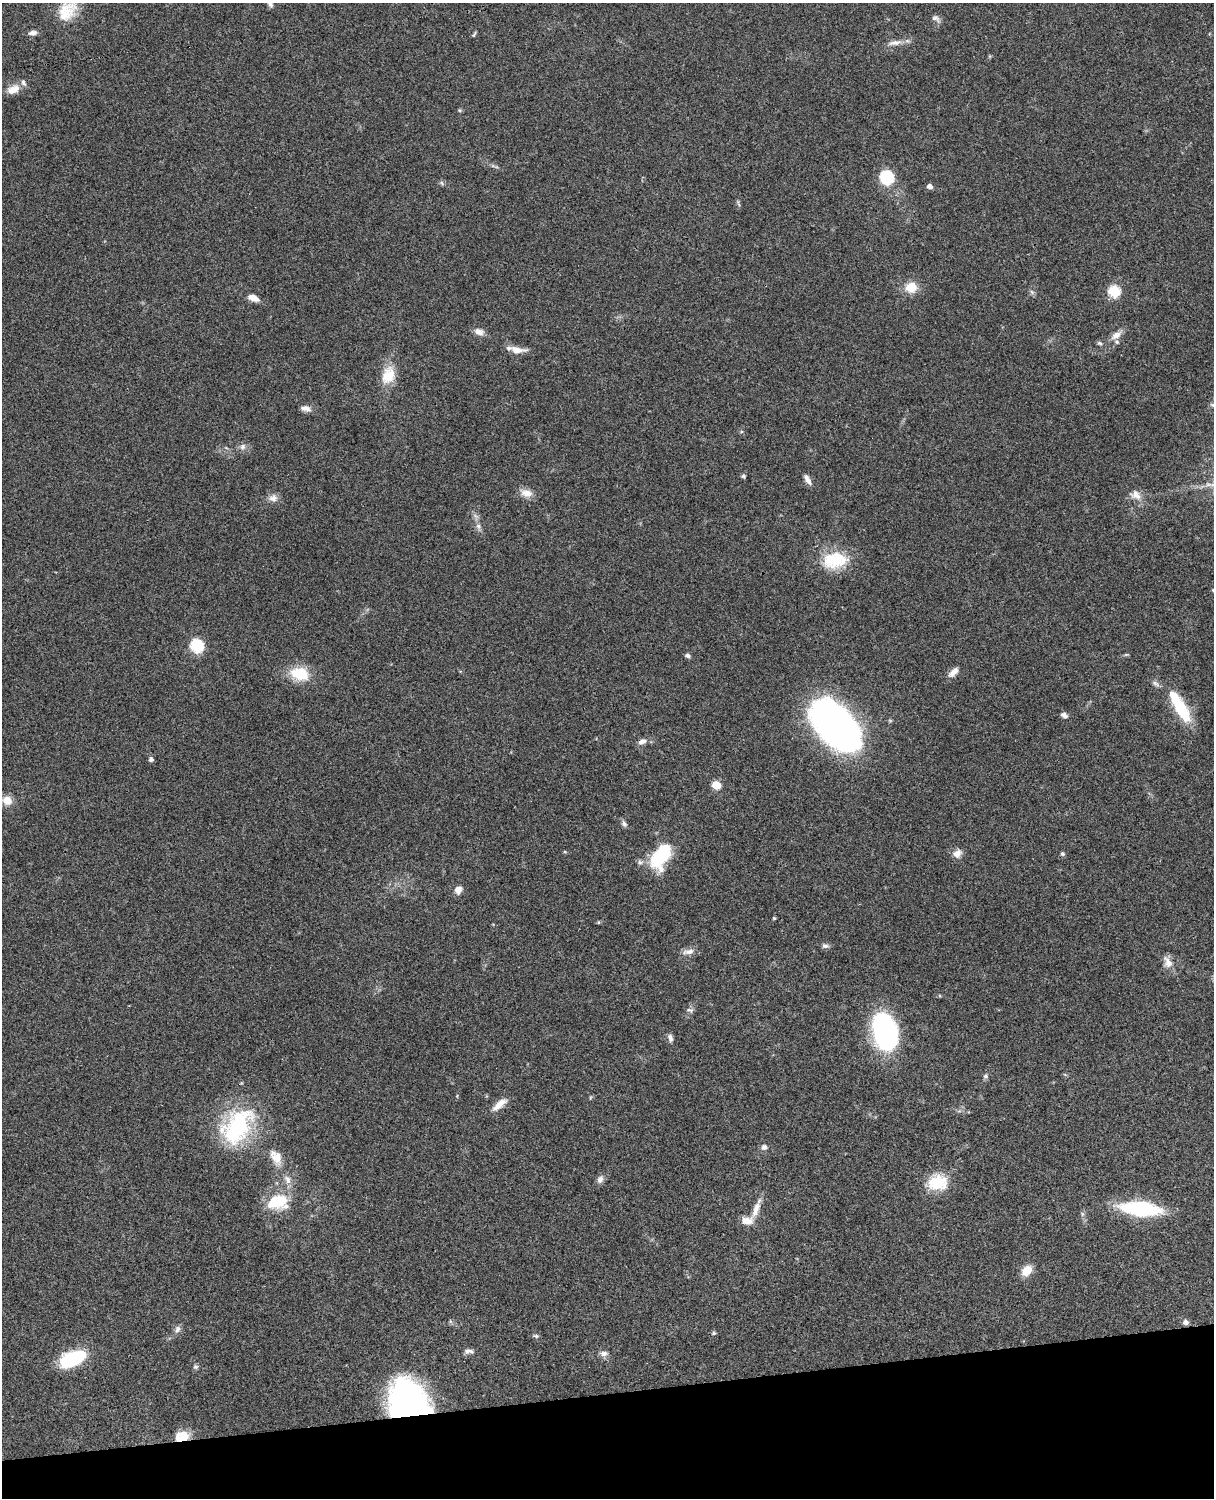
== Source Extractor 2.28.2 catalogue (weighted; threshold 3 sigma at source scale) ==
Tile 10 of 4 x 3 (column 2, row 3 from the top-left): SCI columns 1334-2545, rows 277-1772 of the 5088 x 4926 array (HDU 1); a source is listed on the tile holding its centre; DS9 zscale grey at full resolution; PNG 1216 x 1500 px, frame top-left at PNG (2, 3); no overlay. Shown black and unused: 7% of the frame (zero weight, under 3 of 4 exposures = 6% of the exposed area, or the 3 px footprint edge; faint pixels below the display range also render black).
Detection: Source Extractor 2.28.2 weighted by HDU 2 'WHT'; one run over the whole footprint, this tile lists its part. Background 0.0779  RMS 0.0058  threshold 0.0263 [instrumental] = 3 sigma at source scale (4.5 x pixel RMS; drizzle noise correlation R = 1.50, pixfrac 1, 0.05/0.05 arcsec/px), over >= 5 px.
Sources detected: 86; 1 too faint to see at this stretch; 1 inside a brighter object's white glare — not listed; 4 inside a brighter listed object's ellipse — not listed separately; the other 80 listed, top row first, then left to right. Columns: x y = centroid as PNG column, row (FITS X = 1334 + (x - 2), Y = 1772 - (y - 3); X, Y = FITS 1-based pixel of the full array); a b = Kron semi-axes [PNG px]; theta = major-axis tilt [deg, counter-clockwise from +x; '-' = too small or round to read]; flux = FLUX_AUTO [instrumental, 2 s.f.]
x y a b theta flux
67 11 31 20 52 17
936 18 13 7 -37 2.3
32 33 11 6 5 2.6
474 34 9 3 64 0.82
895 43 21 7 9 4.6
13 89 15 10 24 6.6
460 110 6 5 - 0.77
887 177 7 6 - 83
442 183 7 4 -71 0.9
930 186 5 4 - 2.6
738 203 10 3 -69 0.93
911 287 16 14 1 8.8
1114 291 6 6 - 47
1032 292 8 5 -45 1.3
253 298 11 6 -21 5.9
479 332 14 9 -23 3.6
1116 335 17 8 35 4.5
1099 343 7 5 -17 1.2
517 350 22 8 -4 5.7
388 375 23 16 67 13
306 408 13 7 -12 3.2
243 447 9 8 - 2.4
743 476 6 5 - 0.95
807 479 13 5 -59 3
526 493 17 10 -19 5.2
1135 495 16 12 -26 5.6
273 498 12 10 9 3.7
478 526 8 6 -75 2.1
835 560 32 20 7 25
197 646 7 6 - 66
1126 655 6 4 1 0.72
688 656 6 5 - 1.8
953 672 16 8 43 4.1
299 674 25 16 -14 17
1155 684 12 6 -30 2
1180 707 42 12 -60 29
1064 715 9 6 -31 2
835 724 42 24 -50 380
642 741 11 7 25 3.2
151 759 5 4 - 1.9
716 785 6 5 - 18
7 800 11 9 -24 6.6
624 824 9 6 -55 1.8
565 852 5 3 - 0.57
957 853 12 10 40 4
1062 854 6 5 - 1.1
661 856 26 14 61 40
640 862 8 7 - 1.8
458 890 10 9 - 3.6
774 918 3 3 - 0.72
598 922 5 4 - 0.61
825 946 11 6 -11 1.7
688 952 18 7 10 3.7
1168 962 17 10 -67 5.2
690 1010 10 6 -12 1.5
885 1032 36 22 -75 97
670 1038 10 6 -75 2.1
986 1076 7 6 - 1.4
590 1098 6 3 71 0.61
499 1105 21 8 40 6.1
237 1127 52 33 55 62
764 1147 8 7 - 2.2
276 1157 24 14 -61 9.3
287 1179 14 8 -62 4.1
600 1179 11 8 66 2.5
938 1182 25 20 1 18
279 1201 18 14 56 18
756 1209 30 7 69 6.9
1140 1209 29 11 -6 71
1027 1270 12 8 46 8.9
1185 1322 7 6 - 2.3
177 1329 11 8 67 2.4
714 1333 6 5 - 0.92
536 1336 8 5 -15 1.1
469 1351 13 6 -4 2.4
604 1353 11 7 3 2.5
72 1359 23 12 23 44
195 1367 7 6 - 1.2
408 1400 38 33 -38 150
182 1436 16 11 10 10
Overlapping masked pixels (flux is a lower limit): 2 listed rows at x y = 408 1400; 182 1436
Isophote crosses this tile's border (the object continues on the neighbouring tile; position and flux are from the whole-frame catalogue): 1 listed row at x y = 67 11